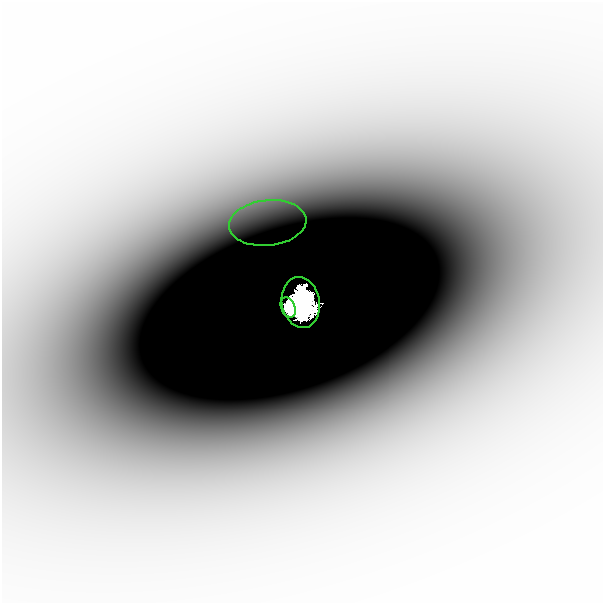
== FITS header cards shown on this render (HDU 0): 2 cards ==
NAXIS1  =                  601
NAXIS2  =                  601

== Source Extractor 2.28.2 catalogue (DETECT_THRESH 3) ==
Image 601 x 601 px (HDU 0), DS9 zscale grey, 1 PNG px = 1 image px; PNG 605 x 605 px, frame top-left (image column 1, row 601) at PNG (2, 2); each listed source drawn as its Kron ellipse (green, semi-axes under 4 px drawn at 4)
Background -2.11e-04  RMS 6.9e-05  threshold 2.07e-04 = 3 sigma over >= 5 px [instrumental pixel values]
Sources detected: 3; all 3 listed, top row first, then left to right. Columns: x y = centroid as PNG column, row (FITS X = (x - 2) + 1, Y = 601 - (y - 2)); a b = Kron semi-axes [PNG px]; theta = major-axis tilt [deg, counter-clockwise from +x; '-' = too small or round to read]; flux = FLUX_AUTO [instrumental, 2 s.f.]
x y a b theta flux
268 223 39 22 6 0.44
301 302 26 19 -80 11
288 308 10 7 -65 2